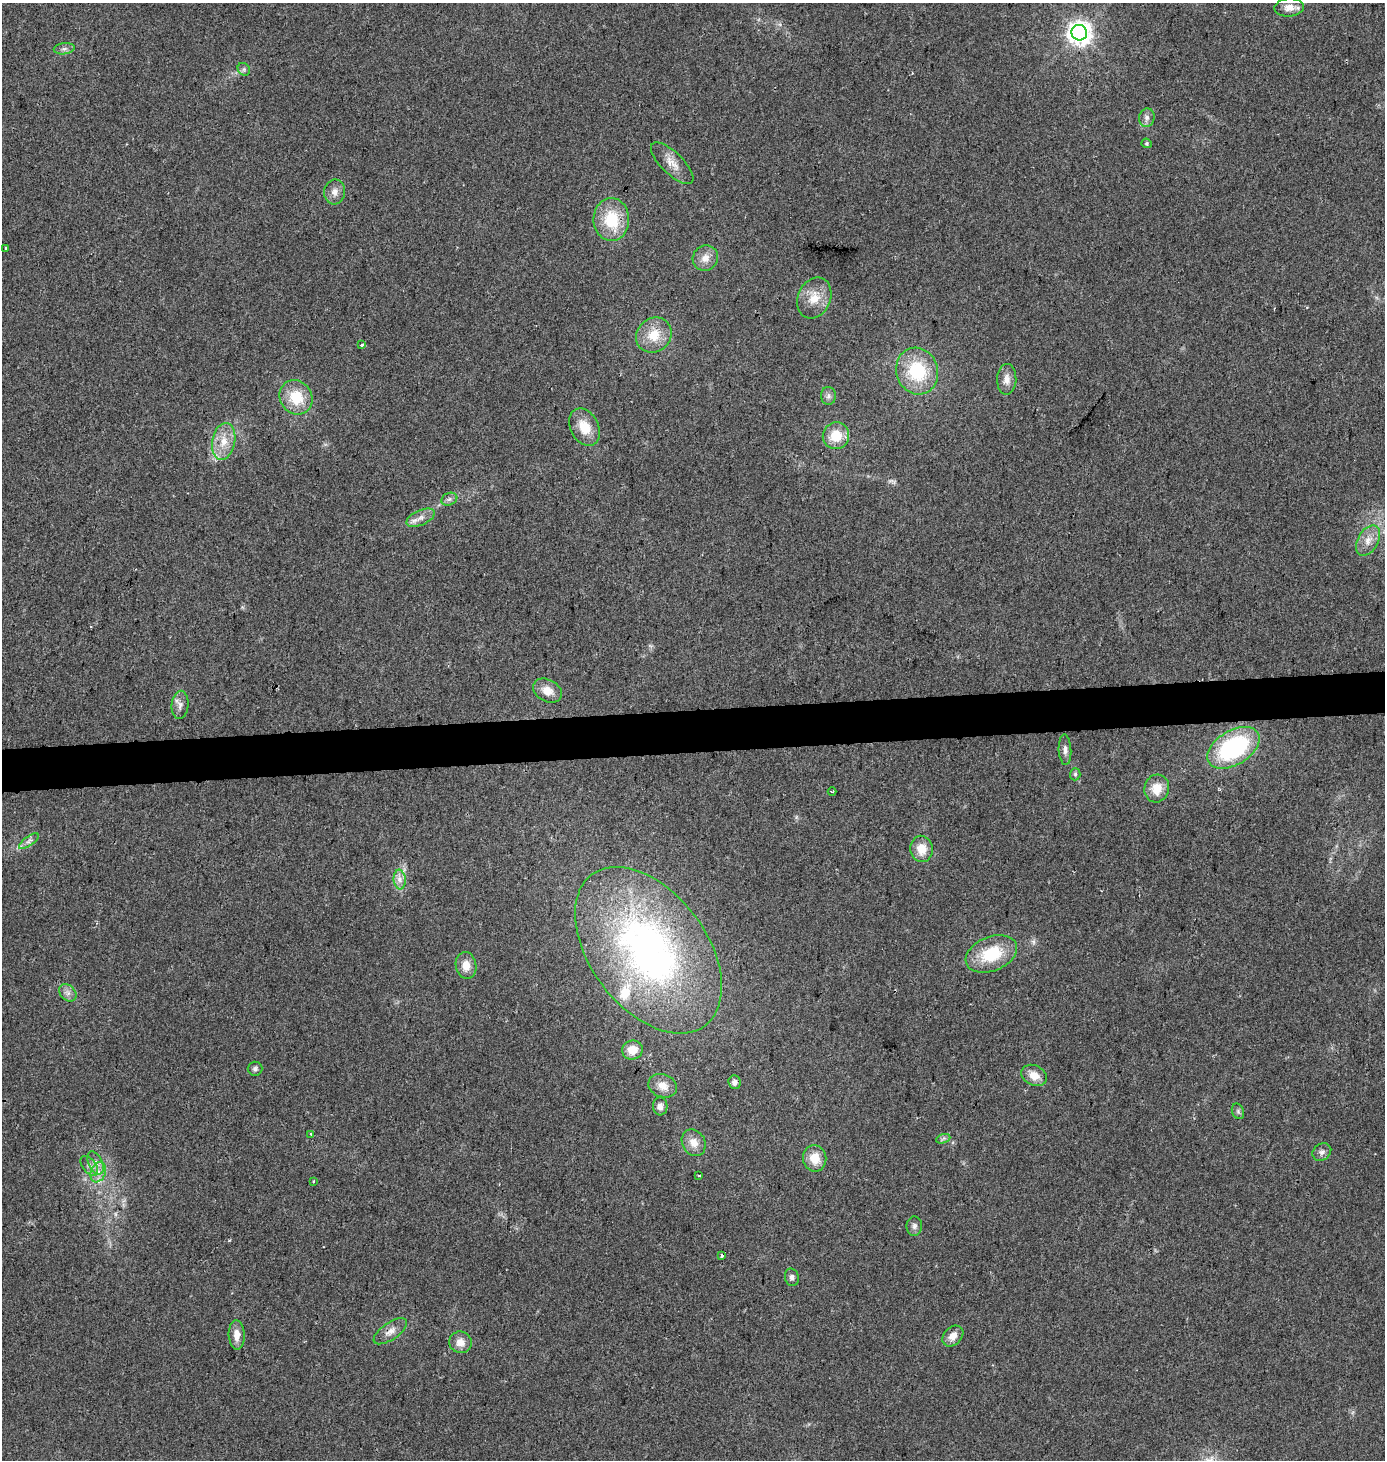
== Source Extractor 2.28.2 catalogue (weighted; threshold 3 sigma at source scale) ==
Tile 5 of 3 x 3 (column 2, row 2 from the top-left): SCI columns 1388-2770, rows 1477-2934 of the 4152 x 4411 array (HDU 1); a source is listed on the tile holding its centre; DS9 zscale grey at full resolution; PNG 1387 x 1462 px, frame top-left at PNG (2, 3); each listed source drawn as its Kron ellipse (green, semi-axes under 4 px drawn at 4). Shown black and unused: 3% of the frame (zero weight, under 2 of 3 exposures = <1% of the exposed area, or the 3 px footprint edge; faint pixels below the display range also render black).
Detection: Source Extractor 2.28.2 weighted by HDU 2 'WHT'; one run over the whole footprint, this tile lists its part. Background 0.0538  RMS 0.007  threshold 0.0317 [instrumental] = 3 sigma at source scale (4.5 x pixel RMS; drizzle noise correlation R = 1.50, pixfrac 1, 0.0396/0.0396 arcsec/px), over >= 5 px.
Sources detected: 65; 1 cosmic-ray / hot-pixel residue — neither listed nor drawn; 2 inside a brighter listed object's ellipse — not listed separately; the other 62 listed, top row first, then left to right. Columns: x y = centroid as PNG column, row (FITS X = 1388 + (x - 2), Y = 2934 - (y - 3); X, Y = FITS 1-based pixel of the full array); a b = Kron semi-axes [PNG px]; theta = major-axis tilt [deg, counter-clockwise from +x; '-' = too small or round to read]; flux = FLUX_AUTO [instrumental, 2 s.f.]
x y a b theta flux
1289 7 14 9 4 6.6
1079 33 8 8 - 610
64 49 10 5 7 2.5
244 69 7 5 -44 1.7
1147 118 9 7 76 3
1147 143 5 4 - 0.96
672 163 27 11 -44 9.3
335 192 12 10 82 5.3
611 220 21 18 -88 29
6 248 3 3 - 4.1
705 258 13 12 - 6.9
814 298 21 16 66 13
654 335 18 16 41 16
362 344 3 3 - 4.1
917 371 24 20 -72 40
1007 379 15 9 88 6.1
828 396 9 7 -89 2.6
296 397 18 16 -54 22
585 427 20 14 -62 14
836 436 13 13 - 16
224 441 18 11 79 12
449 499 8 6 22 2.3
421 518 15 7 24 5.2
1368 541 16 10 60 7.7
547 691 15 11 -28 9
180 705 14 8 85 4.1
1233 748 29 17 31 88
1065 750 15 6 -87 3.5
1075 774 6 5 - 1.2
1157 788 14 12 76 11
832 792 4 2 - 0.86
29 841 12 4 34 2.6
921 849 13 11 -86 11
400 880 10 6 -84 3.7
648 950 94 58 -53 310
991 954 27 17 22 32
466 965 13 10 -82 8.9
68 993 10 7 -46 3.2
632 1050 10 9 - 9.3
255 1069 7 7 - 2
1034 1075 13 10 -27 8.7
735 1082 7 6 - 3.1
663 1086 14 11 -19 8
660 1106 9 7 -87 3.9
1238 1111 8 6 -70 1.7
311 1134 3 2 - 1.8
943 1139 7 4 20 1.6
694 1143 14 11 -59 7.8
1322 1152 10 8 37 2.9
815 1158 13 11 -82 13
96 1163 12 7 -65 4.1
89 1166 11 6 -53 3.5
98 1172 10 7 66 4.8
699 1175 4 2 - 0.6
314 1182 3 3 - 1.7
914 1226 10 7 89 2.6
722 1256 4 3 - 1.2
792 1277 9 7 -76 2.5
390 1331 19 8 34 6
237 1335 15 8 -88 6.9
953 1336 12 8 43 6.5
460 1342 11 10 - 6.9